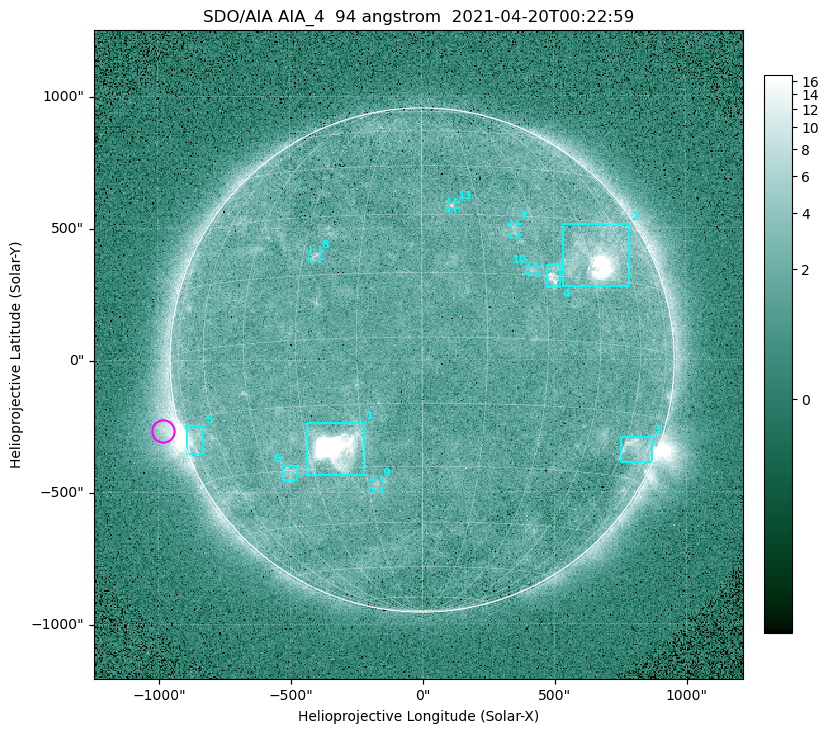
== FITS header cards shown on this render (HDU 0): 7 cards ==
TELESCOP= 'SDO/AIA '
INSTRUME= 'AIA_4   '
WAVELNTH=                   94
WAVEUNIT= 'angstrom'
DATE-OBS= '2021-04-20T00:22:59.12'
CTYPE1  = 'HPLN-TAN'
CTYPE2  = 'HPLT-TAN'

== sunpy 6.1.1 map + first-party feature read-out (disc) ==
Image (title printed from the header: SDO/AIA AIA_4  94 angstrom  2021-04-20T00:22:59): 512 x 512 px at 4.8 arcsec/px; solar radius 955 arcsec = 199 px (full disc in frame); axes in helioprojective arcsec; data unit not stated in the header (colour bar unlabelled)
Orientation: roll -0.138 deg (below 1 deg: not rotated)
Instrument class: DISC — disc imager (sunpy class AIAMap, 94 A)
Bright regions (active regions / flare kernels): reference = the median radial profile (limb darkening/brightening removed); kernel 5 px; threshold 5 sigma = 2.41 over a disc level ~1.73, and >= 1.15x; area >= 9 px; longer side >= 5 px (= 24 arcsec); searched inside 0.97 R_sun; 11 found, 11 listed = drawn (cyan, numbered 1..; 5 of them under ~33 arcsec drawn as corner ticks so the feature stays visible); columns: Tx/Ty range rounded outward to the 10 arcsec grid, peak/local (2 s.f.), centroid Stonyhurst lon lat
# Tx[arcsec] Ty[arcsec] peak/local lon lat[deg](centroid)
1 -440..-220 -440..-230 628 -22 -25
2 530..790 280..520 34 +48 +20
3 750..870 -390..-290 4.4 +67 -22
4 470..530 270..360 5.9 +33 +15
5 -900..-830 -360..-250 7 -73 -20
6 -530..-470 -450..-400 2.8 -38 -30
7 340..370 470..520 2.8 +24 +26
8 -420..-380 380..410 3.2 -26 +20
9 -190..-160 -490..-450 3.1 -13 -34
10 400..440 330..360 3 +27 +16
11 100..130 570..600 3.1 +8 +33
Off-limb structures (1.02-1.3 R_sun): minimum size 50 px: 8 found; the strongest spans PA ~90..115 deg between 1.02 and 1.22 R_sun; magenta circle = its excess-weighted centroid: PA ~105 deg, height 1.06 R_sun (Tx ~-980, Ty ~-270 arcsec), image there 4.9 x the reference